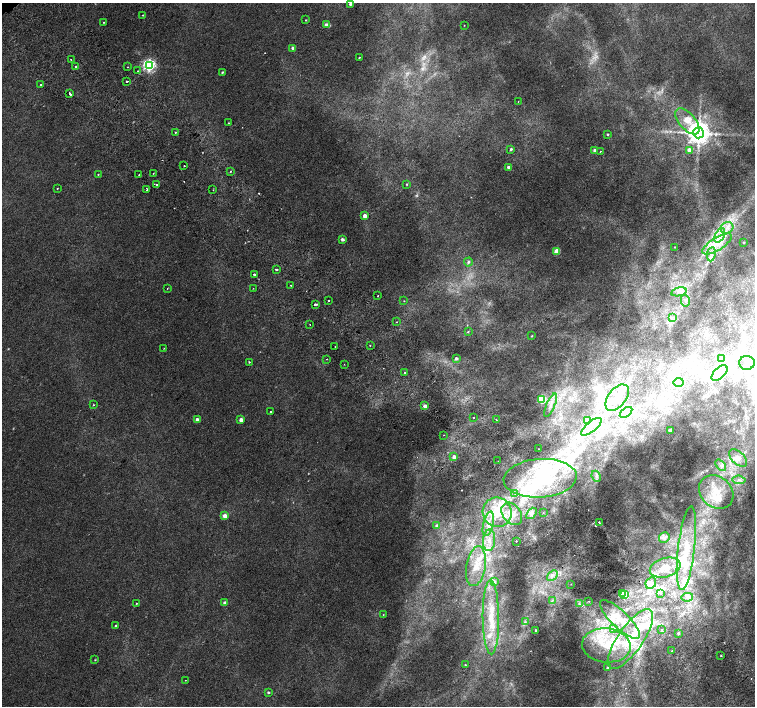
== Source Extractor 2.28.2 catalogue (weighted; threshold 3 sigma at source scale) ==
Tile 6 of 4 x 4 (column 2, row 2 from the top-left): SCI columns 1557-3062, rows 3078-4485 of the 6118 x 6093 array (HDU 1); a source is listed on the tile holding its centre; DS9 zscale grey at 2 x 2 block average (1 PNG px = mean of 2 x 2 image px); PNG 757 x 708 px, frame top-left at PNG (2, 3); each listed source drawn as its Kron ellipse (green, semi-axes under 4 px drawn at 4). Shown black and unused: <1% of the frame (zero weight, under 2 of 3 exposures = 3% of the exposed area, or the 3 px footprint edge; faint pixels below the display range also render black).
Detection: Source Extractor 2.28.2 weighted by HDU 2 'WHT'; one run over the whole footprint, this tile lists its part. Background 0.00744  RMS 0.0038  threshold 0.0172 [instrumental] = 3 sigma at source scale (4.5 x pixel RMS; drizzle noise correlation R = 1.50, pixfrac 1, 0.0396/0.0396 arcsec/px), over >= 5 px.
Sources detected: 184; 7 too faint to see at this stretch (2 x 2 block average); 6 inside a brighter object's white glare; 6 cosmic-ray / hot-pixel residue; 1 long thin detection or spike segment (spike, bleed or trail) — neither listed nor drawn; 18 inside a brighter listed object's ellipse — not listed separately; the other 146 listed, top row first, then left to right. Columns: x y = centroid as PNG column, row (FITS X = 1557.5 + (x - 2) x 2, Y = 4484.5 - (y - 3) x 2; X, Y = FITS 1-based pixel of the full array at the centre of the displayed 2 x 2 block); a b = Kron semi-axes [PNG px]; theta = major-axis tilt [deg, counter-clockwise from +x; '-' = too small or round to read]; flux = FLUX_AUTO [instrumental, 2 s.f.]
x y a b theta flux
350 4 2 2 - 2.3
143 15 2 2 - 0.52
306 20 3 2 - 0.64
104 22 2 2 - 0.58
326 25 3 2 - 7.3
464 25 2 2 - 0.28
293 48 2 2 - 5.1
359 57 2 2 - 1.8
71 59 2 2 - 1.5
149 65 4 4 - 220
75 67 2 2 - 1.8
127 67 2 2 - 0.32
137 71 2 2 - 2.1
222 72 2 2 - 0.94
127 81 2 2 - 2.3
41 85 2 2 - 0.76
70 93 4 2 - 7.4
518 101 2 2 - 0.35
687 121 16 8 -50 11
228 123 2 2 - 0.77
175 132 2 2 - 1.1
698 133 5 5 - 1100
608 134 2 2 - 0.94
511 149 3 3 - 1.5
689 150 3 3 - 8.6
595 151 3 2 - 6.8
600 151 2 2 - 0.37
184 166 2 2 - 2
509 167 2 2 - 3.6
230 171 2 2 - 0.7
153 173 2 2 - 0.6
98 174 2 2 - 0.62
139 175 2 2 - 0.91
157 184 2 2 - 2
407 184 3 2 - 0.73
57 188 2 2 - 0.44
147 189 3 2 - 0.99
213 190 2 2 - 0.45
365 216 3 2 - 6
727 228 6 5 - 4.9
720 235 8 4 62 5.5
342 239 3 2 - 2.4
743 242 2 2 - 0.87
717 244 17 6 32 12
675 247 2 2 - 0.41
557 251 3 3 - 19
711 254 7 3 81 3
468 262 4 4 - 1.8
277 269 2 2 - 1.5
254 274 2 2 - 2.9
291 285 2 2 - 1.1
167 288 2 2 - 0.47
253 288 2 2 - 0.4
679 292 8 3 13 2.7
378 296 2 2 - 1.5
328 301 2 2 - 2.6
404 301 2 2 - 0.43
685 301 6 2 -77 1.6
315 304 3 2 - 4.6
673 317 3 2 - 0.95
397 322 2 2 - 3
310 324 2 2 - 0.67
468 332 3 2 - 0.65
532 336 3 2 - 0.6
370 345 2 2 - 0.59
335 346 2 2 - 0.56
164 348 2 2 - 0.38
456 358 3 3 - 2.5
721 358 4 2 - 0.83
326 359 2 2 - 1.9
249 362 2 2 - 1
747 363 8 7 - 6.4
344 364 2 2 - 0.45
405 372 2 2 - 0.97
719 373 10 5 44 6.9
679 383 5 2 - 1.6
617 398 15 9 52 15
542 399 3 3 - 55
93 405 3 2 - 0.66
551 405 12 3 68 3.5
425 406 3 3 - 4.1
270 411 2 2 - 1.8
626 412 7 3 36 3
473 418 2 2 - 1.5
496 419 2 2 - 0.61
197 420 3 3 - 5.3
241 420 3 2 - 6.9
588 420 3 3 - 12
591 427 12 5 39 7.9
670 430 2 2 - 7
444 435 2 2 - 0.39
538 449 2 2 - 0.5
454 457 3 3 - 4.7
738 458 11 6 -42 5.9
498 461 2 2 - 0.29
721 465 6 4 -50 2.4
596 476 6 3 -68 1.9
540 478 36 19 4 68
739 480 7 3 -5 2.6
716 492 19 15 -42 23
514 493 2 2 - 2.1
497 512 15 14 - 25
531 513 6 3 49 2.3
543 513 2 2 - 0.55
512 514 12 8 -51 9.6
225 516 2 2 - 8.8
599 522 3 2 - 4.2
488 524 12 5 76 8.3
436 526 3 2 - 2.2
664 538 5 5 - 2.6
489 540 11 6 87 7.3
516 541 2 2 - 2.3
686 548 42 8 83 24
476 566 20 9 81 18
665 568 15 9 16 12
552 575 6 4 43 4
495 581 4 2 - 1
651 583 6 5 - 3.9
571 584 2 2 - 0.57
622 593 2 2 - 5.5
625 594 3 3 - 47
660 594 3 2 - 1.2
687 597 6 3 11 2.7
552 601 4 2 - 1.2
589 601 2 2 - 0.45
136 603 2 2 - 0.49
225 603 2 2 - 4.4
579 604 4 2 - 1.3
383 615 2 2 - 0.34
491 617 37 8 -89 30
620 619 26 8 -44 22
525 622 4 2 - 0.85
116 626 2 2 - 2.1
614 629 3 3 - 1.8
661 629 2 2 - 1.1
536 630 2 2 - 1.1
678 633 3 3 - 1.6
630 639 35 12 55 48
606 645 24 17 -6 41
672 651 2 2 - 0.95
721 656 2 2 - 1.1
95 660 3 2 - 0.56
465 665 3 2 - 0.6
608 668 2 2 - 2.9
185 680 2 2 - 0.24
268 692 2 2 - 1.2
Diffuse or blended objects may show on this block-average render without a row.